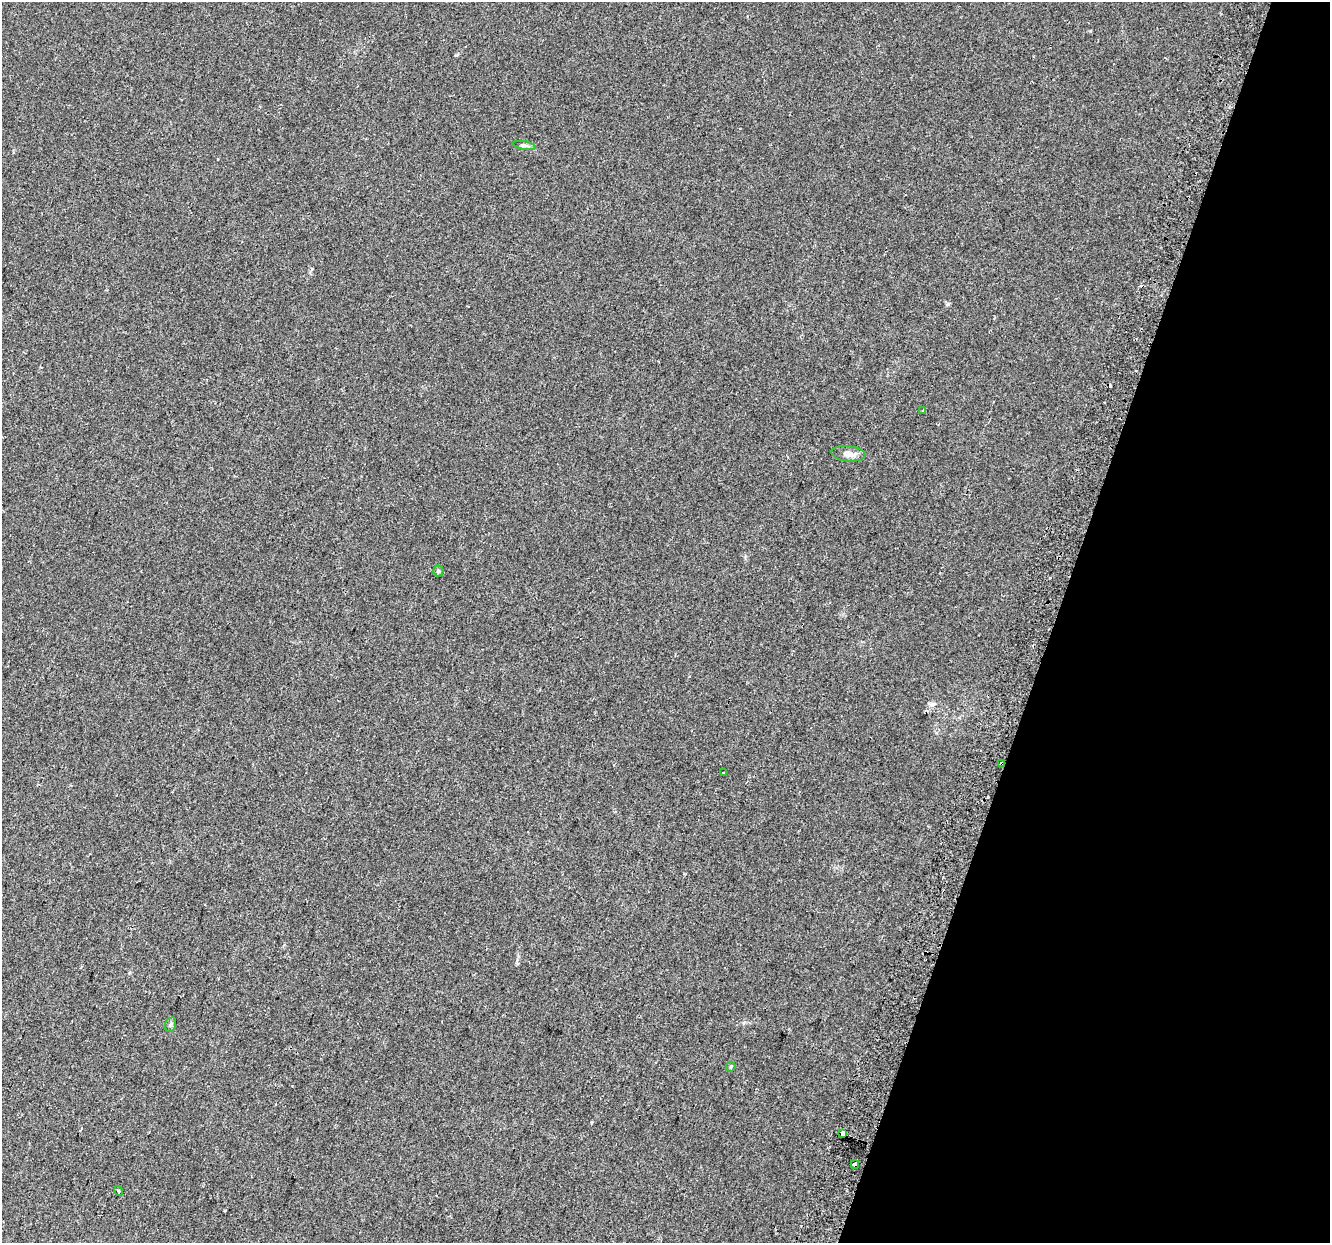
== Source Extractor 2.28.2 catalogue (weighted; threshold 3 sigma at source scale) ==
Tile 8 of 4 x 4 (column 4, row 2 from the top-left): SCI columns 4047-5374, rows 2828-4068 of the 5427 x 5594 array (HDU 1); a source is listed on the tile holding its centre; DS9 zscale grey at full resolution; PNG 1332 x 1245 px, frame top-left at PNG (2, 2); each listed source drawn as its Kron ellipse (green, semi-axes under 4 px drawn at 4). Shown black and unused: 21% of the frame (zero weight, under 2 of 3 exposures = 4% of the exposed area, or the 3 px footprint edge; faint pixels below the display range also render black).
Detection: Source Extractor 2.28.2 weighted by HDU 2 'WHT'; one run over the whole footprint, this tile lists its part. Background 0.0371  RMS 0.0054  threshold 0.0245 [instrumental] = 3 sigma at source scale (4.5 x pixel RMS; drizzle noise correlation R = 1.50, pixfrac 1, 0.0396/0.0396 arcsec/px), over >= 5 px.
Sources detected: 13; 2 cosmic-ray / hot-pixel residue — neither listed nor drawn; the other 11 listed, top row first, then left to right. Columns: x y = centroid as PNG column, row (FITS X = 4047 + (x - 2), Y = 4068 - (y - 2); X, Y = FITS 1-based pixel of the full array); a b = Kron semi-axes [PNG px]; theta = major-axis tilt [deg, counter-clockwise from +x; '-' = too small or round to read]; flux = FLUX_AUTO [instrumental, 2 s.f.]
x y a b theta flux
524 145 11 4 -10 1.2
923 411 3 3 - 1.3
848 454 17 7 -6 4.3
438 571 5 5 - 0.86
1002 764 3 3 - 9
724 773 3 2 - 0.47
170 1025 7 5 72 1
731 1067 5 4 - 0.66
843 1133 4 3 - 10
855 1164 4 3 - 5.2
119 1191 5 3 - 0.53
Overlapping masked pixels (flux is a lower limit): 2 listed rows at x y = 1002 764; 855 1164
Unlisted compact peaks at least as high as the median listed source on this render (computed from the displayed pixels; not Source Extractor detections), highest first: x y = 948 304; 929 703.